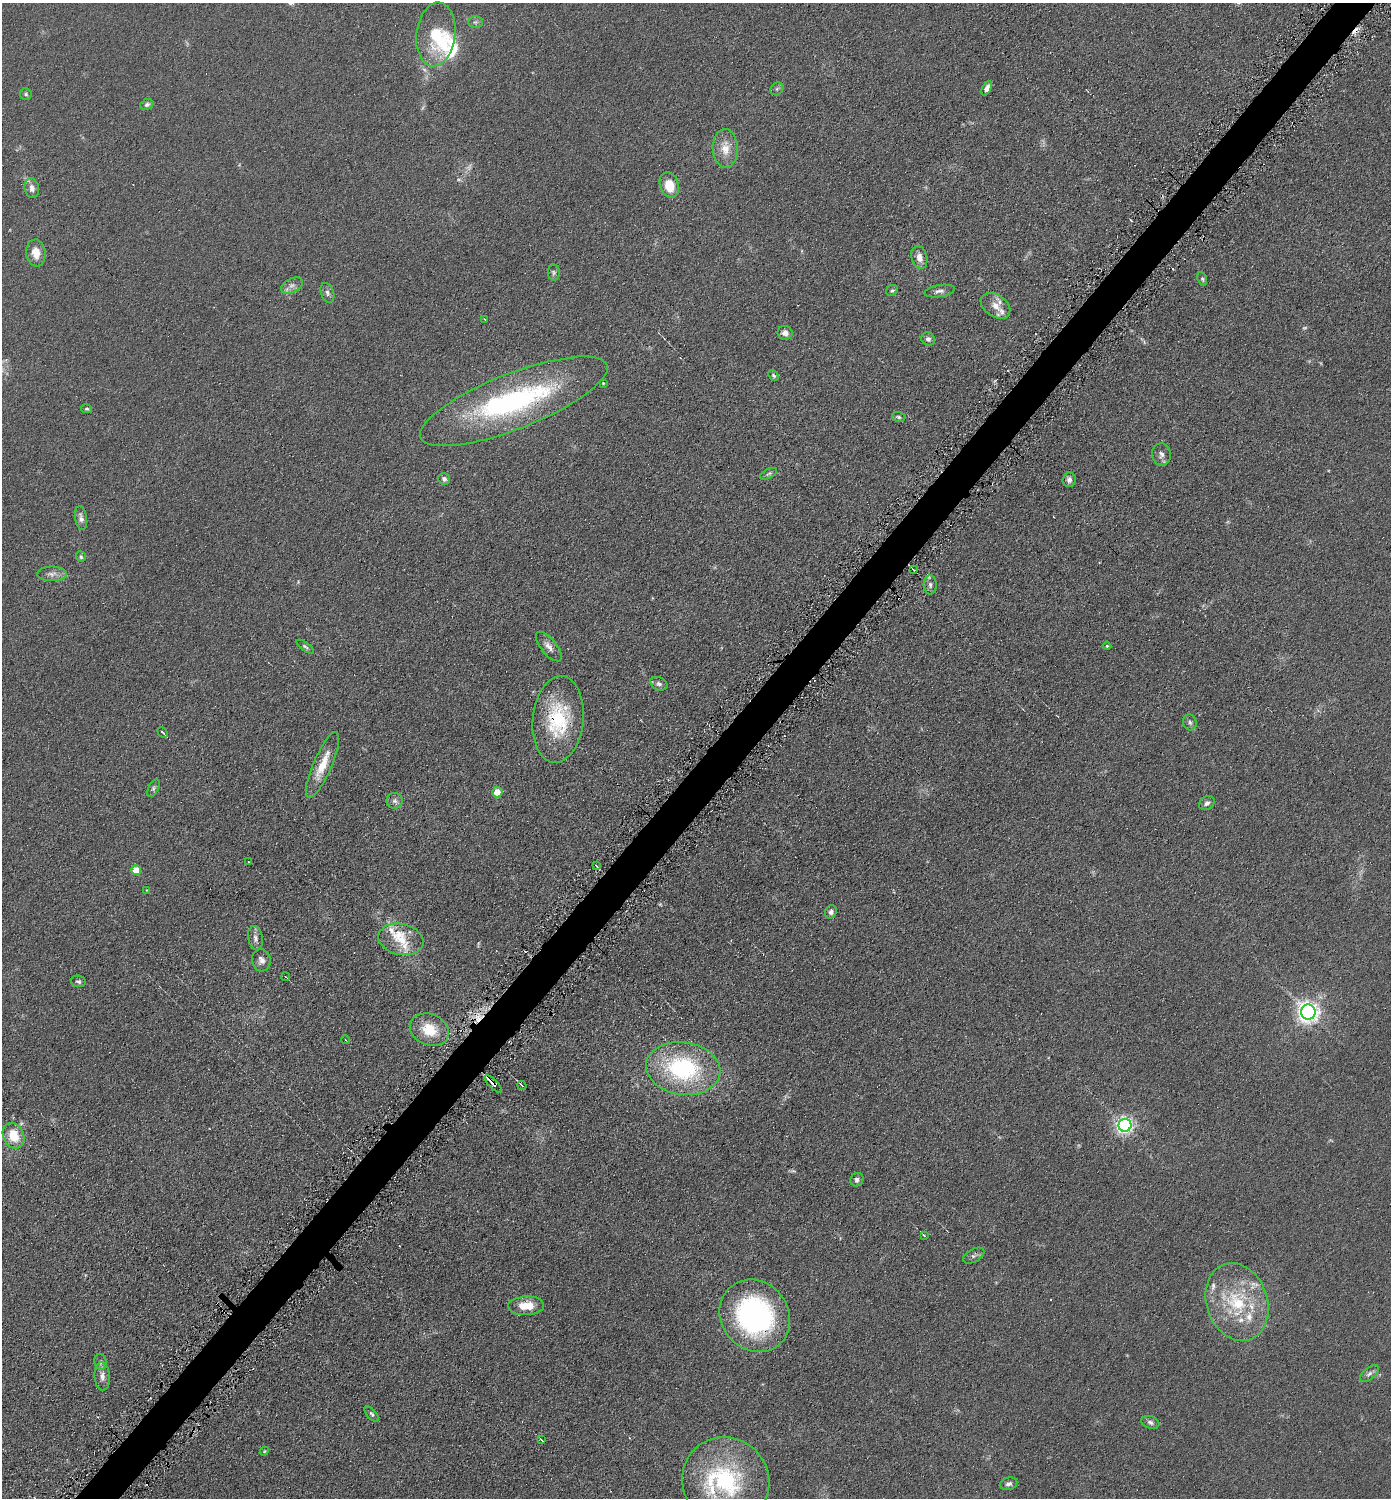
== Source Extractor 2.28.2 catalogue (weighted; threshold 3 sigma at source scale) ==
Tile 7 of 4 x 4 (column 3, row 2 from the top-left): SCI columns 2930-4318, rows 2999-4494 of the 6001 x 5999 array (HDU 1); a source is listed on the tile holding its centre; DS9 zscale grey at full resolution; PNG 1393 x 1500 px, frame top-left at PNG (2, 3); each listed source drawn as its Kron ellipse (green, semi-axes under 4 px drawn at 4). Shown black and unused: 3% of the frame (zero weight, under 4 of 8 exposures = <1% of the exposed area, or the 3 px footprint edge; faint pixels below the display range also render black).
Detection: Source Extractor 2.28.2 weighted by HDU 2 'WHT'; one run over the whole footprint, this tile lists its part. Background 0.0905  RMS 0.0079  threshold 0.0324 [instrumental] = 3 sigma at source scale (4.09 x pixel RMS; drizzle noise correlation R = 1.36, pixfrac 0.8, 0.05/0.05 arcsec/px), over >= 5 px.
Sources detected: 104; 6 too faint to see at this stretch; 1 inside a brighter object's white glare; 5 cosmic-ray / hot-pixel residue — neither listed nor drawn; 12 inside a brighter listed object's ellipse — not listed separately; the other 80 listed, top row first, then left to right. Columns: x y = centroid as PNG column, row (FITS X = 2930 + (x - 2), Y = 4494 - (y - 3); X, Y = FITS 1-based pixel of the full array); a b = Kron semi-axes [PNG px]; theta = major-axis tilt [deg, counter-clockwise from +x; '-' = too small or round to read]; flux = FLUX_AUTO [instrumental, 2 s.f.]
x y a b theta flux
475 22 7 6 - 1.8
436 34 32 19 83 33
987 88 8 4 66 4.1
777 89 7 5 45 1.4
26 94 6 6 - 1.3
147 104 7 5 23 1.9
725 148 19 12 -88 11
669 185 13 9 -72 15
32 188 10 7 -78 4.2
36 253 13 9 -83 9.2
919 257 11 7 -74 5.8
554 273 8 6 89 1.8
1202 279 7 4 -69 1.2
292 286 12 7 26 3.6
892 290 6 5 - 1.4
940 291 15 6 9 3.1
327 293 10 6 -70 2.4
996 306 16 11 -36 7.8
484 319 3 2 - 0.57
785 333 7 7 - 3.9
928 339 7 6 - 2.3
773 376 6 4 -46 1.2
603 383 4 4 - 0.65
514 401 100 28 21 150
87 409 5 4 - 1
899 417 7 5 -17 1.4
1161 454 11 9 -78 3.3
769 474 9 4 26 1.5
444 479 6 5 - 1.9
1069 480 7 6 - 3
81 518 12 6 -81 3.2
81 557 5 5 - 1.3
913 569 4 2 - 0.69
52 574 14 7 0 4.3
930 585 9 6 -86 2.5
549 646 18 7 -51 5
1107 646 4 4 - 0.76
305 647 10 4 -36 1.5
659 684 9 6 -24 2.5
558 719 43 25 84 51
1190 722 8 6 -74 1.9
163 733 6 2 -45 1.7
322 765 35 9 67 16
153 788 9 5 64 1.6
497 792 5 5 - 11
394 801 8 8 - 2.6
1207 803 8 6 31 2.8
249 862 3 2 - 0.98
596 866 4 3 - 1.1
136 870 5 5 - 15
147 890 3 2 - 0.5
831 912 7 5 69 2.4
255 938 12 7 -79 3.4
401 939 23 15 -12 16
261 960 11 9 -77 3.9
286 977 4 2 - 0.71
78 981 7 5 -10 1.7
1308 1012 7 7 - 480
429 1030 20 15 -23 20
346 1040 4 3 - 0.68
683 1068 37 26 -8 91
493 1084 11 4 -45 4.5
522 1086 5 3 - 1.1
1125 1125 6 6 - 270
14 1136 13 10 -66 17
857 1180 7 6 - 2.3
924 1235 3 2 - 1
974 1256 11 6 29 2.5
1237 1302 40 30 -71 53
526 1306 18 9 3 14
755 1316 38 33 -52 150
101 1362 8 6 -77 1.7
1369 1374 11 6 39 2.7
102 1376 14 8 -85 4.4
372 1414 9 4 -47 1.5
1150 1422 9 6 -19 2.2
542 1440 3 2 - 1.1
264 1451 4 4 - 0.68
726 1481 44 43 - 94
1009 1484 9 6 14 2.3
Overlapping masked pixels (flux is a lower limit): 3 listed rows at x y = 558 719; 493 1084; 755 1316
Isophote crosses this tile's border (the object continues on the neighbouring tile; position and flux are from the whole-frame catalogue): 1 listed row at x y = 726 1481